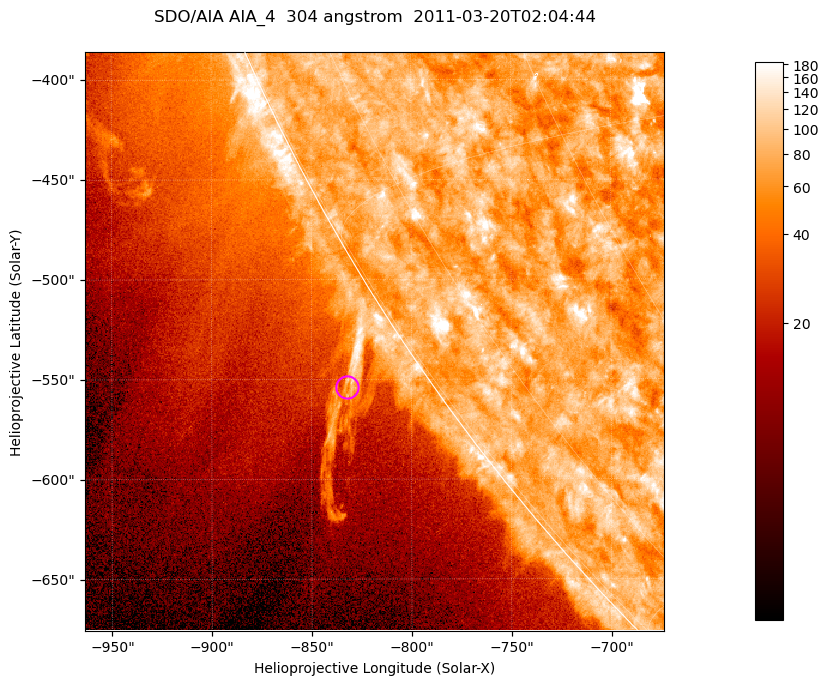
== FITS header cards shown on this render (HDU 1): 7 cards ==
TELESCOP= 'SDO/AIA '           / For AIA: SDO/AIA
INSTRUME= 'AIA_4   '           / For AIA: AIA_ATA1, AIA_ATA2, AIA_ATA3 or AIA_AT
WAVELNTH=                  304 / [angstrom] Wavelength
WAVEUNIT= 'angstrom'           / Wavelength unit: angstrom
DATE-OBS= '2011-03-20T02:04:44.126' / [ISO] Date when observation started; ISO 8
CTYPE1  = 'HPLN-TAN'           / CTYPE1; Typically HPLN
CTYPE2  = 'HPLT-TAN'           / CTYPE2; Typically HPLT

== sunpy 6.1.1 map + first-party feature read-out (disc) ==
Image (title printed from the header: SDO/AIA AIA_4  304 angstrom  2011-03-20T02:04:44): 483 x 483 px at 0.6 arcsec/px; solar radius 964 arcsec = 1606 px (partial field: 1.2% of the solar disc is inside the frame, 43% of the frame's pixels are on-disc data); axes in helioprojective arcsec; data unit not stated in the header (colour bar unlabelled)
Orientation: roll -0.132 deg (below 1 deg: not rotated)
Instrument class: DISC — disc imager (sunpy class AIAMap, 304 A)
Bright regions (active regions / flare kernels): reference = the on-disc median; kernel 5 px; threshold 5 sigma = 99.6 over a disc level ~75.4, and >= 1.15x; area >= 233 px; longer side >= 6 px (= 3.6 arcsec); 0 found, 0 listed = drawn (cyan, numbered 1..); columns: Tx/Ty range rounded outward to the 2 arcsec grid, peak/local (2 s.f.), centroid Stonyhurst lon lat
Off-limb structures (1.02-1.3 R_sun): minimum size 116 px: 5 found; the strongest spans PA ~120..125 deg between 1.02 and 1.07 R_sun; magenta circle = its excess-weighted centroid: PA ~125 deg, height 1.04 R_sun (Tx ~-832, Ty ~-554 arcsec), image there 1.8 x the reference